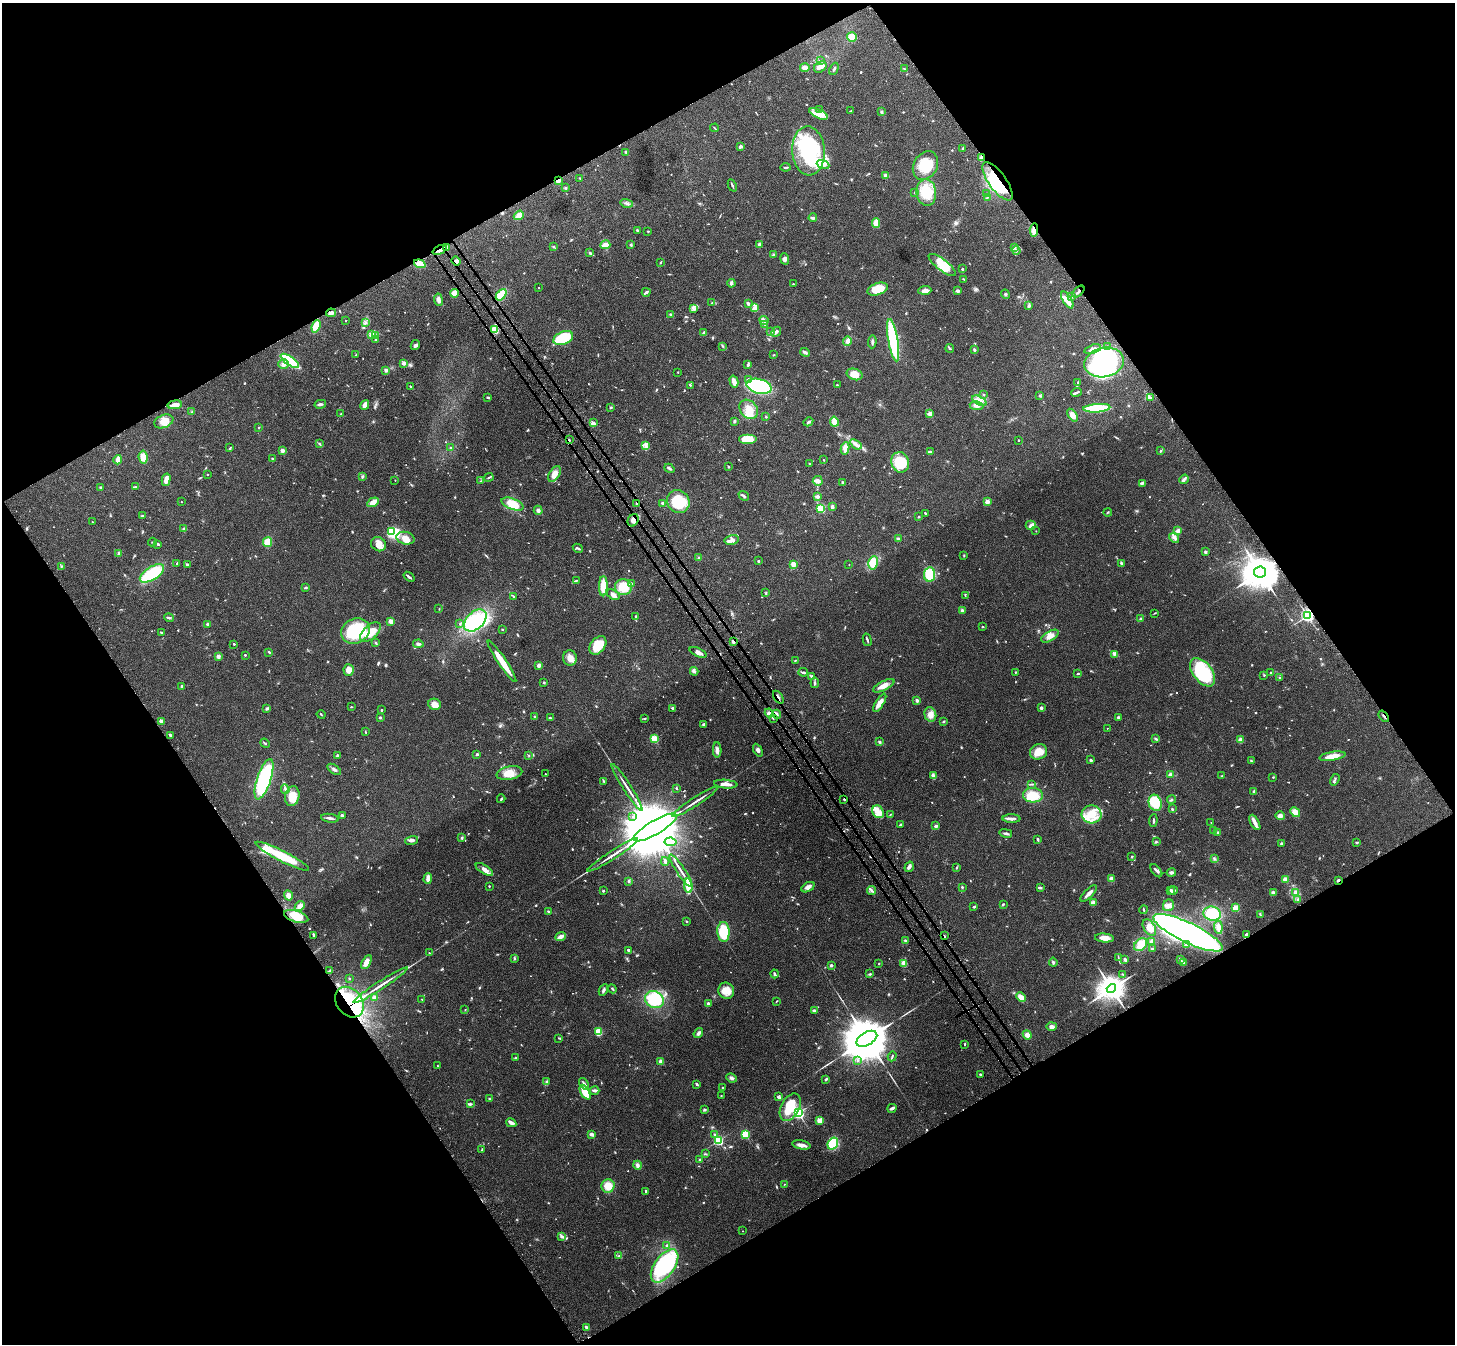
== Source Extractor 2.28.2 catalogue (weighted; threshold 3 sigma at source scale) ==
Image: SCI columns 80-5890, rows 217-5581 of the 5973 x 5932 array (HDU 1 of 3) = the unmasked area's bounding box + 8 px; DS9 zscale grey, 4 x 4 block average (1 PNG px = mean of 4 x 4 image px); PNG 1457 x 1346 px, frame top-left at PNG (2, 3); each listed source drawn as its Kron ellipse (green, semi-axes under 4 px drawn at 4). Shown black and unused: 48% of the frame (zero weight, under 3 of 4 exposures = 5% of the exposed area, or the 3 px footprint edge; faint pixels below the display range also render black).
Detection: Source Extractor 2.28.2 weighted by HDU 2 'WHT'. Background 0.0835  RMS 0.0064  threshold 0.0287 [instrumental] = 3 sigma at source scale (4.5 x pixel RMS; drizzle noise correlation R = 1.50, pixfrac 1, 0.05/0.05 arcsec/px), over >= 5 px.
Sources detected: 924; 11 too faint to see at this stretch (4 x 4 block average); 12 inside a brighter object's white glare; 7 cosmic-ray / hot-pixel residue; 1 long thin detection or spike segment (spike, bleed or trail) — neither listed nor drawn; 14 coinciding with a brighter row at this scale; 53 inside a brighter listed object's ellipse — not listed separately; of the other 826, all 500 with FLUX_AUTO >= 2.42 (the completeness limit of this list) listed and drawn (326 fainter detections not listed), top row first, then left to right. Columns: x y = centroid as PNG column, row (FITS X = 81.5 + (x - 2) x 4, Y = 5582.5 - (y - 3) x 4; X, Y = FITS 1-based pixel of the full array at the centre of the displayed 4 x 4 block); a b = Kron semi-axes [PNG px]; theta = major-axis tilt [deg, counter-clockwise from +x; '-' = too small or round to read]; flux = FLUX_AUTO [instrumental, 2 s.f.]
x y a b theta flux
852 37 5 4 - 61
820 61 4 2 - 4.2
805 67 5 3 - 27
820 67 7 5 34 19
834 69 6 2 67 6.4
905 69 4 2 - 3.2
820 110 4 2 - 4.5
851 111 4 2 - 3
882 112 3 2 - 3.4
819 114 10 4 -24 34
715 128 4 2 - 3.5
741 146 3 2 - 4.1
963 149 3 2 - 7.3
808 151 24 16 -86 400
626 152 3 2 - 4.2
981 157 4 2 - 4.9
823 165 6 3 -22 16
925 166 15 11 59 97
786 167 5 2 - 5.1
886 176 3 3 - 21
580 178 3 2 - 3.8
558 181 3 2 - 17
998 181 23 8 -54 160
732 186 6 2 -66 5.4
566 188 2 2 - 3
926 192 13 9 -84 110
914 193 2 2 - 2.8
986 194 3 2 - 3.3
987 197 2 2 - 2.8
627 203 6 3 -14 10
519 215 5 3 - 34
813 218 4 2 - 9.8
876 223 5 3 - 41
637 230 3 2 - 4.6
1034 230 7 4 85 18
648 231 2 2 - 10
605 245 5 2 - 49
631 245 3 2 - 5
759 245 4 2 - 9
553 246 3 2 - 2.6
447 248 3 3 - 8.6
1014 248 3 2 - 3
440 250 7 2 25 9.9
1016 251 4 2 - 5.6
590 253 4 2 - 5
773 255 2 2 - 6.9
785 259 6 4 -81 11
456 261 5 3 - 12
660 262 3 2 - 2.5
420 264 6 4 -18 45
942 265 17 5 -37 76
962 269 2 2 - 6
963 279 3 2 - 2.5
731 283 4 3 - 9.3
793 284 3 2 - 3.3
538 287 2 2 - 3.6
878 289 10 6 18 78
925 290 6 4 3 26
958 291 3 3 - 7.2
646 292 4 2 - 11
1078 292 7 2 44 10
454 293 4 4 - 48
1005 294 5 2 - 5
501 295 6 3 50 120
1071 297 3 3 - 4.5
438 300 6 3 -82 15
1067 300 9 3 -58 39
712 303 3 2 - 2.8
748 303 2 2 - 13
1029 306 4 3 - 6.9
693 308 3 2 - 4.2
754 308 4 3 - 11
331 313 5 3 - 12
671 314 2 2 - 3.3
346 321 2 2 - 4.3
764 321 5 3 - 9.1
365 323 3 2 - 4.9
765 325 3 2 - 3.3
316 326 6 3 69 85
494 329 2 2 - 66
771 332 3 2 - 3.3
776 332 5 3 - 8
703 333 4 2 - 9.5
372 334 4 2 - 5.9
375 335 3 2 - 3.3
563 338 10 6 24 200
376 339 2 2 - 2.9
893 340 21 5 -80 370
847 341 5 4 - 16
872 342 6 2 86 7.1
415 345 5 3 - 10
722 346 3 2 - 2.6
1108 346 2 2 - 3.7
950 348 4 2 - 4.6
1093 349 9 3 18 18
974 350 3 2 - 5.6
805 352 5 3 - 10
356 355 2 2 - 4.3
774 355 3 2 - 2.6
290 361 11 3 -35 340
1104 362 20 14 12 600
404 363 2 2 - 46
284 364 5 4 - 17
748 365 4 2 - 5
386 370 3 3 - 8.9
678 372 2 2 - 2.5
855 374 8 5 -18 52
748 379 2 2 - 8
734 381 6 3 -76 26
1078 382 3 2 - 2.9
690 385 3 2 - 3.3
837 385 2 2 - 8.3
410 386 3 2 - 3.7
759 386 13 7 -14 670
1077 392 5 2 - 7
983 394 2 2 - 2.7
1040 396 3 2 - 3.6
488 397 3 2 - 4.2
1150 398 4 3 - 8.9
979 401 8 3 -26 16
320 404 6 3 12 9.3
175 405 7 3 7 24
365 405 5 3 - 33
977 406 7 4 -8 15
611 408 3 2 - 2.9
1097 408 13 3 4 300
749 409 10 8 -50 53
192 412 2 2 - 3
341 414 2 2 - 4.3
930 414 2 2 - 110
1073 415 7 4 -56 27
766 417 2 2 - 2.9
164 421 10 6 21 31
735 421 3 2 - 5.3
808 422 5 2 - 7.6
834 422 5 3 - 39
593 423 4 3 - 8.2
259 427 2 2 - 11
747 439 9 5 0 61
569 440 2 2 - 2.6
1018 440 2 2 - 7.4
319 444 4 2 - 3.1
856 444 6 3 -37 14
646 446 4 2 - 7.6
230 448 4 2 - 3
450 448 2 2 - 6.6
845 448 6 3 81 26
282 450 2 2 - 45
1160 451 3 2 - 3.4
930 452 4 2 - 6.4
143 457 6 4 -84 42
272 459 2 2 - 4.8
118 460 4 2 - 38
823 460 2 2 - 2.7
900 462 10 8 -72 150
809 464 3 2 - 3.3
728 467 3 2 - 3.4
669 468 5 2 - 6.5
207 474 2 2 - 2.5
554 474 8 5 57 33
362 477 3 2 - 6
489 477 4 2 - 4.6
1184 479 5 2 - 12
166 480 6 3 76 33
395 480 2 2 - 2.5
481 481 3 2 - 2.9
818 481 5 5 - 15
843 483 3 2 - 7.5
1142 483 4 2 - 8.4
100 487 2 2 - 4.5
135 487 3 2 - 3
744 496 5 2 - 10
817 497 3 3 - 11
181 502 2 2 - 2.9
373 502 6 3 31 31
678 502 12 11 - 160
987 502 2 2 - 100
636 503 4 2 - 3.8
662 503 3 2 - 4.8
513 504 11 5 -21 82
832 507 3 2 - 9.8
821 508 2 2 - 340
538 510 4 3 - 12
1108 512 4 2 - 2.9
925 513 3 2 - 3.6
143 516 3 2 - 4.5
918 517 2 2 - 2.9
633 520 6 5 - 17
92 522 2 2 - 5
1031 525 5 4 - 15
184 529 4 2 - 4.8
391 531 2 2 - 160
1036 531 2 2 - 3.2
1178 531 4 4 - 11
405 538 9 6 -13 40
1174 538 5 3 - 9.6
898 539 3 2 - 8.3
732 540 7 5 11 15
152 542 4 2 - 2.5
267 542 5 4 - 44
158 544 3 2 - 4.9
378 544 8 6 -40 25
578 548 5 2 - 6.1
1205 552 2 2 - 30
119 553 3 3 - 7.5
964 555 3 2 - 2.9
698 558 2 2 - 3.1
758 561 2 2 - 5.1
177 563 3 2 - 3.1
873 563 7 4 79 73
793 564 2 2 - 120
1121 564 4 2 - 9.3
187 565 3 2 - 5.2
849 565 2 2 - 3.5
61 566 2 2 - 3
1260 572 6 5 - 12000
152 573 14 6 33 180
930 575 7 5 82 150
409 577 6 2 -38 10
576 580 4 2 - 3.6
632 583 2 2 - 2.5
603 586 10 4 89 76
623 587 8 8 - 98
306 588 4 2 - 4.7
766 593 3 2 - 4.4
613 595 7 4 -35 16
513 596 4 2 - 3.2
965 596 4 2 - 3.2
439 609 2 2 - 2.5
962 610 3 2 - 8.2
1155 613 3 2 - 2.5
1307 616 2 2 - 940
636 617 2 2 - 2.4
169 618 5 2 - 5.3
1140 619 3 2 - 4.6
475 620 13 8 43 220
391 621 2 2 - 89
207 624 3 2 - 5.9
460 624 2 2 - 3.4
982 627 2 2 - 3.3
502 629 2 2 - 3.1
355 631 15 12 27 230
370 632 12 6 42 69
162 633 4 2 - 6.6
1050 636 10 4 30 28
867 640 6 2 -76 6.5
733 642 4 2 - 6.9
376 643 3 2 - 3.7
234 644 3 2 - 3.2
418 644 5 3 - 9.2
598 645 10 7 51 85
269 652 4 2 - 4.3
698 652 9 3 -23 15
1114 654 4 3 - 5.8
245 655 2 2 - 5
218 656 2 2 - 59
570 658 7 7 - 28
795 660 2 2 - 2.8
502 661 25 3 -56 83
539 665 4 3 - 15
349 670 6 5 - 33
694 671 4 3 - 6.5
803 672 5 2 - 6.3
1016 672 2 2 - 2.8
1203 672 16 9 -52 290
1270 673 2 2 - 3.7
1078 674 4 2 - 3.8
1264 675 2 2 - 3.2
811 676 2 2 - 3.2
1279 678 3 2 - 4.1
544 682 2 2 - 3.4
815 683 5 2 - 6.3
182 686 2 2 - 9.4
884 686 12 4 26 33
778 697 7 2 -54 5.4
917 700 2 2 - 36
880 703 10 3 57 35
435 704 6 5 - 33
351 707 2 2 - 2.5
267 708 4 2 - 6.2
673 708 3 3 - 4.7
1041 708 3 2 - 10
382 710 2 2 - 7.8
769 713 5 3 - 12
321 714 4 2 - 2.9
776 714 4 2 - 6
930 714 7 6 - 25
535 716 2 2 - 9.9
1384 716 6 2 -51 6.7
380 717 2 2 - 19
1118 717 2 2 - 24
550 718 3 2 - 4.5
644 718 3 2 - 3.2
773 718 2 2 - 3.8
161 721 2 2 - 46
944 721 3 2 - 4
703 724 4 2 - 4.7
1107 728 2 2 - 3.1
365 732 3 2 - 2.6
170 735 3 2 - 6.3
1156 738 3 3 - 4.7
654 739 2 2 - 250
1240 740 3 3 - 16
879 742 4 2 - 5
265 743 5 2 - 3.9
717 750 7 3 -89 14
758 750 7 3 -60 12
1038 752 9 7 23 48
477 754 2 2 - 8
337 755 4 2 - 5.9
529 755 2 2 - 3.8
1332 756 13 3 10 43
1091 760 3 2 - 6.5
1251 761 3 2 - 3.6
334 769 8 2 -34 10
509 773 13 6 12 44
545 774 2 2 - 3
1170 775 3 2 - 12
934 776 3 3 - 6.8
1222 776 2 2 - 2.5
1273 777 2 2 - 2.7
264 779 21 7 72 310
1335 780 6 2 58 5.5
603 781 3 2 - 2.9
726 784 11 2 -5 28
1032 784 3 2 - 3.5
627 787 27 2 -57 25
676 788 3 2 - 4.1
285 789 5 2 - 7
1254 791 4 2 - 5.6
1033 795 10 7 -3 77
292 796 10 7 77 62
501 799 4 2 - 4.8
844 799 2 2 - 9.9
1172 799 4 2 - 4.8
695 802 27 2 33 25
1155 803 8 6 -69 130
1172 809 3 2 - 4
878 812 7 5 -58 28
1295 812 5 4 - 36
1092 814 10 9 - 70
342 815 2 2 - 24
890 815 3 2 - 3.1
633 816 2 2 - 2.8
1280 816 4 4 - 16
330 818 9 2 -8 12
1011 819 9 2 -1 12
1153 821 6 2 85 5.6
1211 822 2 2 - 3.3
1255 822 8 4 -61 17
900 825 3 2 - 4
936 826 4 2 - 8
655 828 25 7 31 88000
1213 830 2 2 - 2.7
1006 833 6 2 -14 9.5
1218 833 3 2 - 4.8
462 838 3 2 - 4.6
1038 839 4 2 - 4.8
412 840 6 3 17 9
671 842 6 3 -8 13
1156 842 4 3 - 4.7
1357 843 4 2 - 3.6
1281 844 4 2 - 4
613 855 30 2 33 31
282 856 30 5 -27 160
1132 857 3 2 - 4
1214 859 3 2 - 4.7
665 861 4 2 - 5.2
909 867 5 3 - 14
957 867 3 2 - 3.3
484 869 10 4 -33 22
681 870 19 2 -57 23
1156 871 7 2 -51 8.7
1171 872 4 3 - 9.6
428 878 5 2 - 29
1111 879 4 4 - 12
1285 880 3 3 - 17
1338 880 4 2 - 6.6
628 881 3 2 - 4.8
489 886 2 2 - 7.3
688 886 7 3 -84 120
808 887 7 4 28 15
962 887 2 2 - 4.2
1040 888 3 2 - 5.6
1171 890 2 2 - 13
603 891 2 2 - 6.8
872 891 4 2 - 7.9
1173 891 4 2 - 11
1273 892 3 3 - 7.9
1089 893 11 2 45 24
1296 893 3 2 - 4
288 895 5 4 - 17
1298 899 3 2 - 3.9
1093 903 3 2 - 21
1003 904 3 2 - 4.4
1168 905 6 5 - 16
300 906 6 3 42 28
974 907 4 2 - 3.9
1236 908 2 2 - 160
1144 910 4 2 - 3.3
548 911 4 2 - 4.3
1212 914 9 7 -15 100
1260 914 3 2 - 3.4
296 916 12 5 -17 60
686 921 2 2 - 15
1218 927 7 3 -84 24
1149 928 9 5 -58 28
723 932 10 6 -86 130
1188 933 38 10 -26 2300
313 935 4 2 - 4.6
1246 935 4 3 - 7.1
944 936 2 2 - 7.2
561 937 5 3 - 22
1104 938 9 4 -6 30
905 941 3 2 - 5.3
1152 942 4 3 - 16
1186 944 4 3 - 13
1141 945 7 5 47 62
1152 949 2 2 - 7.3
628 950 2 2 - 10
429 953 2 2 - 2.9
1118 957 3 2 - 2.7
514 958 3 2 - 3.3
1180 959 2 2 - 34
1125 960 3 2 - 8.3
366 962 7 4 60 30
1053 962 4 2 - 6.5
1183 962 3 2 - 20
904 963 4 3 - 37
879 964 2 2 - 4
831 965 2 2 - 26
330 971 2 2 - 2.7
775 974 4 2 - 6.6
870 974 3 2 - 4.8
1123 974 3 2 - 3.1
349 979 2 2 - 8.9
380 985 32 2 33 45
1111 988 5 4 - 6700
612 989 5 2 - 4.1
603 990 6 2 63 7.5
726 991 8 7 - 43
374 997 3 3 - 9.1
1021 997 5 3 - 31
422 999 2 2 - 2.5
654 1000 10 8 -26 160
777 1001 3 2 - 2.5
349 1002 16 12 -53 270
708 1003 3 3 - 6
465 1010 2 2 - 3.9
814 1010 4 3 - 5.9
1051 1026 5 4 - 13
599 1032 4 3 - 76
698 1033 5 3 - 10
1027 1035 5 4 - 20
559 1038 2 2 - 2.6
867 1039 11 6 30 32000
965 1044 2 2 - 3.5
892 1056 5 2 - 4.1
516 1058 2 2 - 2.8
858 1060 2 2 - 4.7
661 1061 4 3 - 9.5
437 1066 2 2 - 3.5
980 1074 2 2 - 13
732 1078 5 3 - 10
826 1079 4 2 - 6.2
546 1081 2 2 - 3.3
584 1084 6 2 -55 14
697 1085 2 2 - 4.4
722 1088 2 2 - 3
595 1090 5 3 - 11
585 1092 8 4 -62 87
721 1096 3 2 - 2.9
779 1097 4 3 - 9.4
490 1099 3 2 - 2.9
470 1104 4 3 - 6.5
790 1107 15 9 62 110
892 1108 5 3 - 9.6
705 1110 2 2 - 3
798 1113 2 2 - 1100
820 1120 2 2 - 150
511 1123 5 2 - 20
592 1134 4 3 - 10
745 1134 2 2 - 320
714 1135 3 2 - 5
718 1141 2 2 - 550
833 1143 6 5 - 120
801 1145 9 3 -11 20
482 1149 3 2 - 2.4
705 1154 3 2 - 3.2
700 1160 2 2 - 21
637 1165 4 3 - 11
785 1184 3 2 - 2.6
608 1186 7 6 - 50
645 1191 3 2 - 5.5
743 1231 2 2 - 2.6
562 1236 4 2 - 5.5
666 1246 4 2 - 4.8
619 1256 3 2 - 3.7
665 1266 19 10 54 370
586 1327 3 2 - 7.6
Overlapping masked pixels (flux is a lower limit): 27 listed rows (the first 20) at x y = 981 157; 558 181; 998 181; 1034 230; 447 248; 440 250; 456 261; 420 264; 1078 292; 494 329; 175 405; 569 440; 636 503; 633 520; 1260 572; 1307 616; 733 642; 778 697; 769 713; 776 714
Diffuse or blended objects may show on this block-average render without a row.